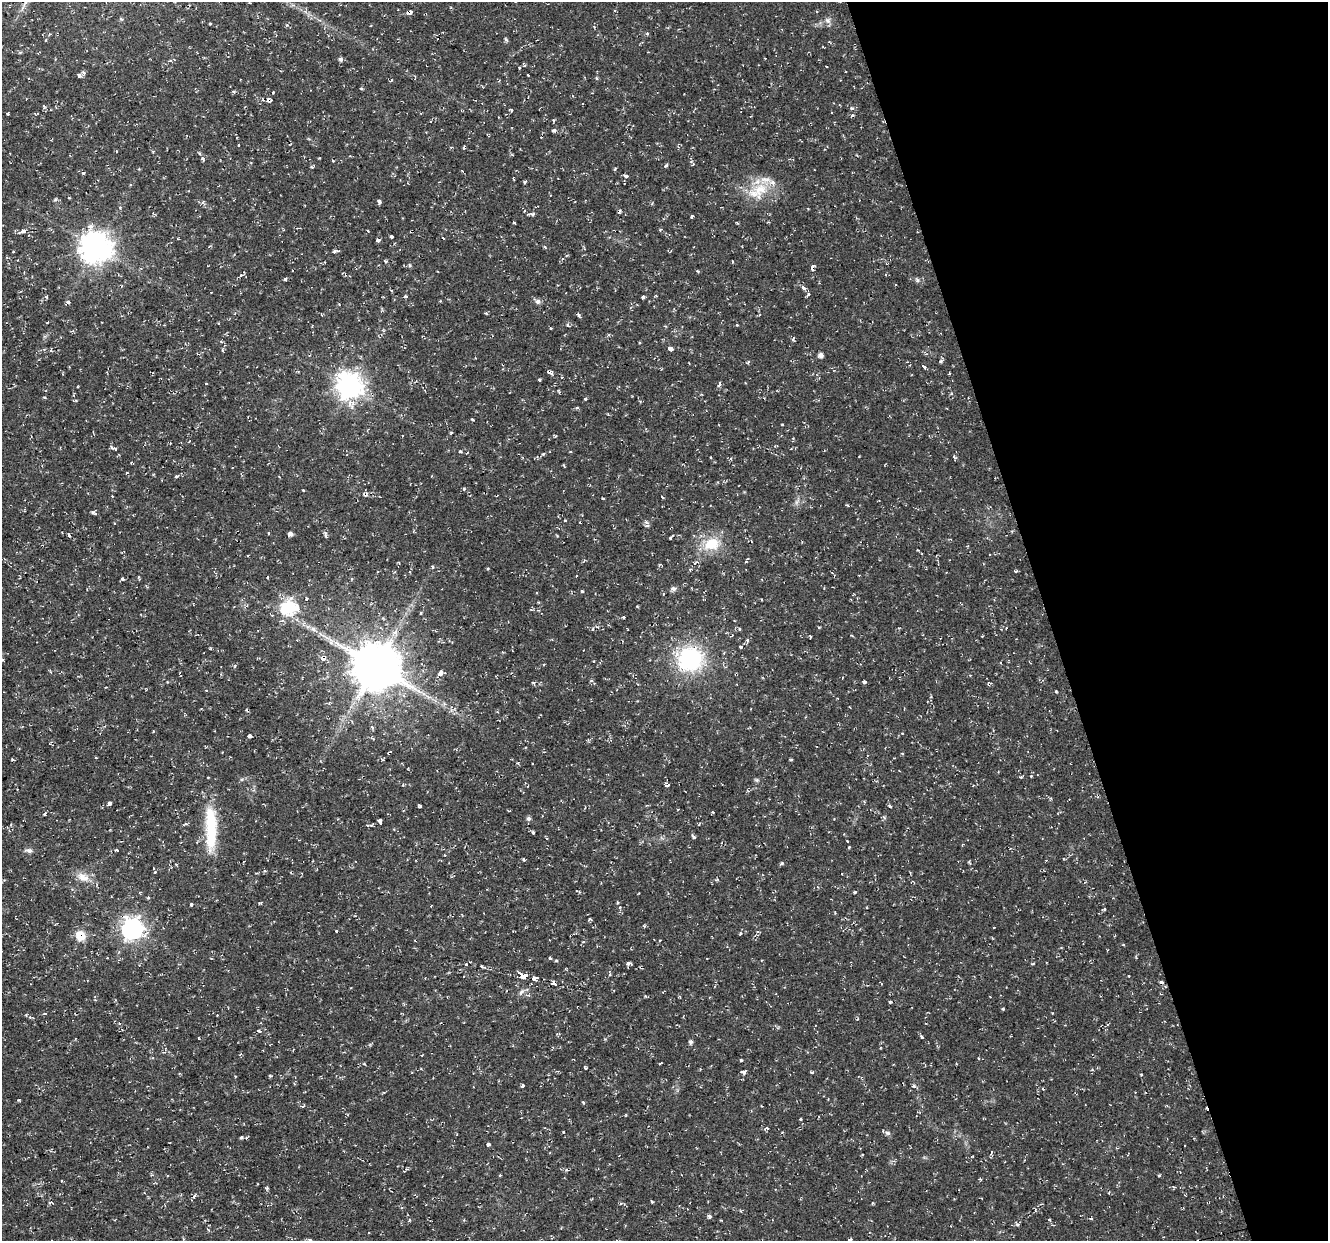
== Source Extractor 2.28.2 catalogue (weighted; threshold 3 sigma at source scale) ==
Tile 12 of 4 x 4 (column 4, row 3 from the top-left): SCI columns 3978-5303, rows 1353-2591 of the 5303 x 5123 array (HDU 1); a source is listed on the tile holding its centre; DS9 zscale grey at full resolution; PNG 1330 x 1243 px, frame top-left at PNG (2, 2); no overlay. Shown black and unused: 21% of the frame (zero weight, under 2 of 3 exposures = <1% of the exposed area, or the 3 px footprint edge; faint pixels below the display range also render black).
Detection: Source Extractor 2.28.2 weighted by HDU 2 'WHT'; one run over the whole footprint, this tile lists its part. Background 0.0106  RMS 0.0031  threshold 0.0139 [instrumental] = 3 sigma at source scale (4.5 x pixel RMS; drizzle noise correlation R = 1.50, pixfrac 1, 0.0396/0.0396 arcsec/px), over >= 5 px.
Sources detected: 256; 18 cosmic-ray / hot-pixel residue — not listed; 4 inside a brighter listed object's ellipse — not listed separately; the other 234 listed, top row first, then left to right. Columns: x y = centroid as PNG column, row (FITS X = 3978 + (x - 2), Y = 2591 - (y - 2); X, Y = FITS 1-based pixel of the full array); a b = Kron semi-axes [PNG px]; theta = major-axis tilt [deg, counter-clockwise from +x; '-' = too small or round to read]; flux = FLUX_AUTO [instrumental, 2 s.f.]
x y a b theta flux
409 12 4 4 - 9.6
827 20 8 6 -2 1.2
210 23 3 3 - 1.9
505 39 5 4 - 0.6
45 40 4 3 - 0.25
20 52 5 3 - 0.41
340 59 6 4 -13 0.9
826 66 3 2 - 0.29
79 75 6 5 - 0.81
528 75 3 3 - 0.38
597 78 5 3 - 0.32
391 80 4 3 - 0.48
233 92 5 3 - 0.35
263 100 6 2 -45 0.34
270 100 9 6 -66 0.67
44 107 7 4 -57 0.41
511 110 5 3 - 0.53
8 114 3 3 - 0.5
852 115 4 3 - 0.58
553 131 6 3 35 0.57
238 145 3 3 - 0.68
203 159 5 5 - 0.59
693 164 5 3 - 0.29
666 166 3 3 - 1.4
83 173 4 4 - 0.45
626 176 4 3 - 3.9
525 182 4 4 - 0.41
760 189 23 17 12 8.8
69 198 3 3 - 0.32
55 200 6 4 1 0.45
379 201 5 4 - 1
120 207 5 3 - 0.26
530 214 8 3 11 0.72
692 217 4 3 - 0.6
515 223 3 3 - 1.1
737 223 5 3 - 0.28
23 231 5 3 - 3.9
411 231 3 3 - 0.29
391 237 3 3 - 3
378 240 4 3 - 1.7
96 247 10 9 - 460
545 247 4 3 - 0.61
13 251 3 2 - 0.43
335 252 6 3 13 1.7
386 262 4 3 - 0.4
410 265 5 4 - 0.45
812 267 6 4 79 0.94
698 271 4 3 - 0.43
241 275 6 4 27 0.82
285 279 4 3 - 0.43
917 280 6 5 - 0.61
803 288 4 3 - 4
211 292 3 2 - 0.57
808 294 4 3 - 0.98
405 296 5 3 - 0.37
656 296 3 3 - 0.5
46 297 5 4 - 0.41
643 297 3 3 - 1.6
538 301 7 6 - 1
68 302 4 3 - 2.3
579 315 5 4 - 0.57
47 322 3 2 - 0.26
567 325 6 3 -70 0.38
737 325 3 3 - 0.35
640 343 4 3 - 0.27
670 348 6 4 -36 1.6
222 350 4 3 - 0.35
821 355 4 4 - 1.6
748 362 6 3 54 0.34
924 366 3 3 - 3.5
550 372 6 3 -33 2
562 377 3 3 - 0.48
539 380 3 3 - 0.39
206 383 3 3 - 0.51
719 384 7 4 67 0.71
349 386 9 9 - 320
45 397 4 3 - 0.35
585 399 4 3 - 0.36
472 419 4 2 - 0.33
451 433 4 4 - 0.34
112 448 5 3 - 0.46
460 452 5 3 - 0.47
710 457 3 2 - 0.26
954 457 7 3 -57 0.47
564 466 4 2 - 0.31
177 476 5 4 - 0.46
464 489 5 3 - 0.29
303 490 3 2 - 0.24
112 496 3 2 - 0.23
662 497 3 2 - 0.33
603 498 3 2 - 0.45
796 502 7 5 89 0.79
847 505 5 3 - 0.3
93 513 5 4 - 0.71
647 526 6 4 1 0.61
290 534 5 4 - 1.2
69 535 4 2 - 0.81
326 535 7 3 -75 0.99
557 536 5 3 - 0.26
670 538 6 3 71 0.33
711 544 22 16 19 8.4
746 561 5 3 - 0.28
433 567 4 3 - 0.31
690 569 4 4 - 0.52
1015 571 5 3 - 0.3
138 577 5 3 - 0.34
267 577 4 3 - 0.24
122 579 5 3 - 0.44
674 589 7 6 - 0.99
582 592 3 3 - 0.54
306 599 3 3 - 0.91
539 602 4 3 - 0.26
289 607 8 7 - 51
421 613 3 3 - 0.7
623 617 3 3 - 0.93
1006 628 3 2 - 0.24
314 629 11 5 -33 1.4
739 629 4 4 - 0.52
810 636 3 2 - 0.36
852 636 4 3 - 0.29
982 636 2 2 - 0.24
747 640 5 3 - 0.46
740 647 5 3 - 0.3
323 658 4 3 - 6.3
690 659 25 23 29 33
375 666 14 13 - 1500
440 673 6 4 64 2.8
864 682 3 3 - 4.8
533 683 6 3 -37 0.36
206 690 4 2 - 0.24
1056 691 3 2 - 0.38
329 703 4 4 - 0.35
247 710 5 3 - 0.44
249 736 4 4 - 1.9
588 739 5 3 - 0.4
902 754 4 3 - 0.31
96 757 3 2 - 0.27
791 760 5 3 - 0.3
518 763 5 4 - 0.35
1031 776 4 3 - 0.27
1021 777 4 3 - 0.38
757 780 6 5 - 0.49
403 785 5 3 - 0.32
667 785 4 4 - 1
109 803 3 3 - 6.8
419 806 4 4 - 0.96
890 806 5 3 - 0.37
678 809 3 2 - 0.23
712 812 3 3 - 0.31
44 814 5 3 - 0.42
884 817 6 4 -45 0.46
528 818 6 5 - 0.82
380 822 4 3 - 2
185 824 6 4 27 0.44
211 828 61 14 -90 16
533 832 3 3 - 0.94
694 837 7 3 -55 0.6
547 838 3 2 - 0.51
849 847 3 3 - 0.3
29 850 9 6 -8 0.96
117 850 4 3 - 0.84
524 859 5 3 - 0.31
176 864 4 3 - 0.4
781 864 5 4 - 0.43
154 868 3 3 - 0.57
83 877 18 11 -27 3.6
716 880 6 3 19 0.35
855 892 4 3 - 0.43
148 898 4 3 - 0.33
617 902 5 3 - 0.26
191 904 4 3 - 0.38
620 907 4 3 - 0.28
1104 909 4 4 - 0.34
590 919 4 3 - 0.41
132 929 8 8 - 170
337 931 3 3 - 0.99
740 933 5 4 - 0.37
80 936 13 12 - 4.1
583 942 4 3 - 0.32
1123 945 3 3 - 0.28
107 958 3 2 - 0.36
550 958 3 3 - 1.2
556 961 5 3 - 0.34
466 964 3 3 - 0.33
628 964 5 3 - 1.6
481 966 4 3 - 1.5
523 976 5 4 - 14
534 979 5 4 - 2.8
554 982 4 4 - 3
1161 982 5 4 - 0.51
522 992 11 5 46 0.99
680 997 5 3 - 0.28
890 1002 3 3 - 1.2
45 1013 3 2 - 0.32
30 1017 5 3 - 0.37
259 1031 4 3 - 0.53
922 1037 4 4 - 0.36
691 1042 5 5 - 0.74
422 1055 3 2 - 0.23
741 1060 3 3 - 0.35
660 1063 4 2 - 0.35
585 1068 5 3 - 0.37
743 1072 5 4 - 0.91
812 1072 5 3 - 0.41
270 1076 4 3 - 0.35
523 1086 4 3 - 0.66
914 1086 6 4 45 0.59
1043 1089 3 2 - 0.32
19 1100 4 3 - 0.29
583 1102 4 3 - 0.37
302 1106 5 3 - 0.57
761 1106 3 2 - 0.26
800 1119 3 3 - 0.28
767 1128 6 4 4 1.1
563 1132 2 2 - 0.28
888 1133 8 5 -16 0.69
241 1137 5 4 - 0.55
488 1144 4 3 - 0.79
991 1152 4 3 - 0.35
863 1154 3 3 - 0.54
566 1170 5 4 - 0.44
405 1171 8 3 42 0.47
500 1175 4 3 - 0.26
1159 1175 3 2 - 0.33
980 1179 4 4 - 0.29
267 1188 4 4 - 0.39
194 1196 6 4 59 0.77
51 1202 6 3 -3 0.45
651 1202 6 2 -67 0.34
709 1216 4 4 - 0.84
1049 1220 4 3 - 0.32
1017 1224 6 4 -1 0.51
850 1239 4 3 - 0.54
310 1240 6 4 -6 0.5
Overlapping masked pixels (flux is a lower limit): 8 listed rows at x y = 409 12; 411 231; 812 267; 550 372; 323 658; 690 659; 375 666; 80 936
Isophote crosses this tile's border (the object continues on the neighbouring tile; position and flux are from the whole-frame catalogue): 1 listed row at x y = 850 1239
Unlisted compact peaks at least as high as the median listed source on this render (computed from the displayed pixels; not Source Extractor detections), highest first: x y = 1003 1009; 543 454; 793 339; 782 424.